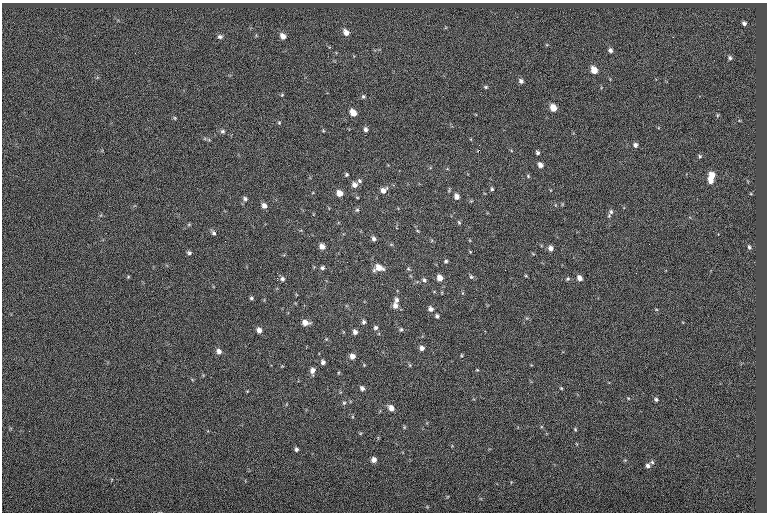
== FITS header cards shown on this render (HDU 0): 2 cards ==
NAXIS1  =                  765
NAXIS2  =                  510

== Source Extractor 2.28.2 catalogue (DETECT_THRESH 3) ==
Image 765 x 510 px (HDU 0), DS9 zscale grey, 1 PNG px = 1 image px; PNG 769 x 514 px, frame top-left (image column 1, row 510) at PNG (2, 3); no overlay
Background -0.0394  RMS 6.9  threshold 20.7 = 3 sigma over >= 5 px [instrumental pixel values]
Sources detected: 92; all 92 listed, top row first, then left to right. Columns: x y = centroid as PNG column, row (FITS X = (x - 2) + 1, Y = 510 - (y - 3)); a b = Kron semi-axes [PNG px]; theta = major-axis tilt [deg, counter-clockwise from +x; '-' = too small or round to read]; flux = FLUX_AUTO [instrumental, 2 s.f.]
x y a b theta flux
744 23 4 4 - 1100
346 32 7 5 -53 2900
283 36 7 6 - 2600
220 37 6 5 - 1100
610 50 5 5 - 1200
730 58 6 4 -67 920
594 70 6 5 - 5400
521 81 6 5 - 1300
486 87 6 4 -15 680
282 95 5 4 - 440
363 97 5 5 - 710
553 108 6 5 - 5600
353 113 6 5 - 4800
717 115 6 3 89 460
175 118 5 4 - 520
279 123 4 4 - 460
366 129 5 4 - 1100
223 131 6 5 - 930
635 145 5 5 - 1300
479 150 3 2 - 1000
537 153 4 4 - 990
700 156 5 4 - 630
540 165 6 5 - 2000
347 175 4 4 - 590
712 175 6 6 - 4700
528 176 6 3 -47 520
710 180 6 5 - 3100
360 181 6 5 - 870
355 185 6 6 - 2100
492 189 5 4 - 730
383 190 8 6 40 2600
340 193 6 5 - 4000
357 197 4 3 - 340
457 197 6 5 - 2300
245 199 6 5 - 1000
264 206 6 5 - 2200
357 210 5 5 - 730
611 212 8 6 73 1200
459 222 6 4 -66 600
189 224 6 4 19 560
214 233 7 5 -48 1000
374 239 5 5 - 1300
322 246 6 5 - 2700
749 247 6 4 -64 820
551 248 5 5 - 2100
470 251 5 3 - 380
189 253 6 5 - 840
446 261 4 3 - 680
323 268 5 4 - 950
379 268 9 6 2 4800
526 276 5 3 - 390
128 277 5 3 - 420
471 277 7 4 -62 720
277 278 2 2 - 960
440 278 6 5 - 3800
579 278 6 5 - 2400
282 279 6 6 - 1100
568 279 5 4 - 640
424 280 7 5 -44 1100
251 298 5 3 - 700
396 300 8 6 72 1500
395 306 7 6 - 2300
431 309 6 5 - 1800
656 309 5 3 - 370
437 316 5 4 - 930
364 322 6 5 - 940
305 323 7 5 -6 3200
376 328 5 5 - 1000
401 329 5 4 - 680
259 330 6 5 - 2200
355 332 5 4 - 1700
326 339 4 4 - 480
422 348 5 5 - 1900
219 351 7 6 - 1900
461 355 5 3 - 390
352 356 6 6 - 2500
323 362 5 5 - 1300
409 365 6 3 -70 510
477 370 4 3 - 380
312 371 7 5 77 2200
362 388 5 4 - 1300
561 388 4 3 - 440
628 398 4 3 - 360
656 399 5 4 - 820
344 403 6 5 - 670
391 408 6 5 - 3200
404 427 6 3 -73 500
575 429 4 4 - 490
296 449 6 5 - 980
374 460 5 5 - 2500
652 462 6 5 - 800
648 466 5 5 - 1400